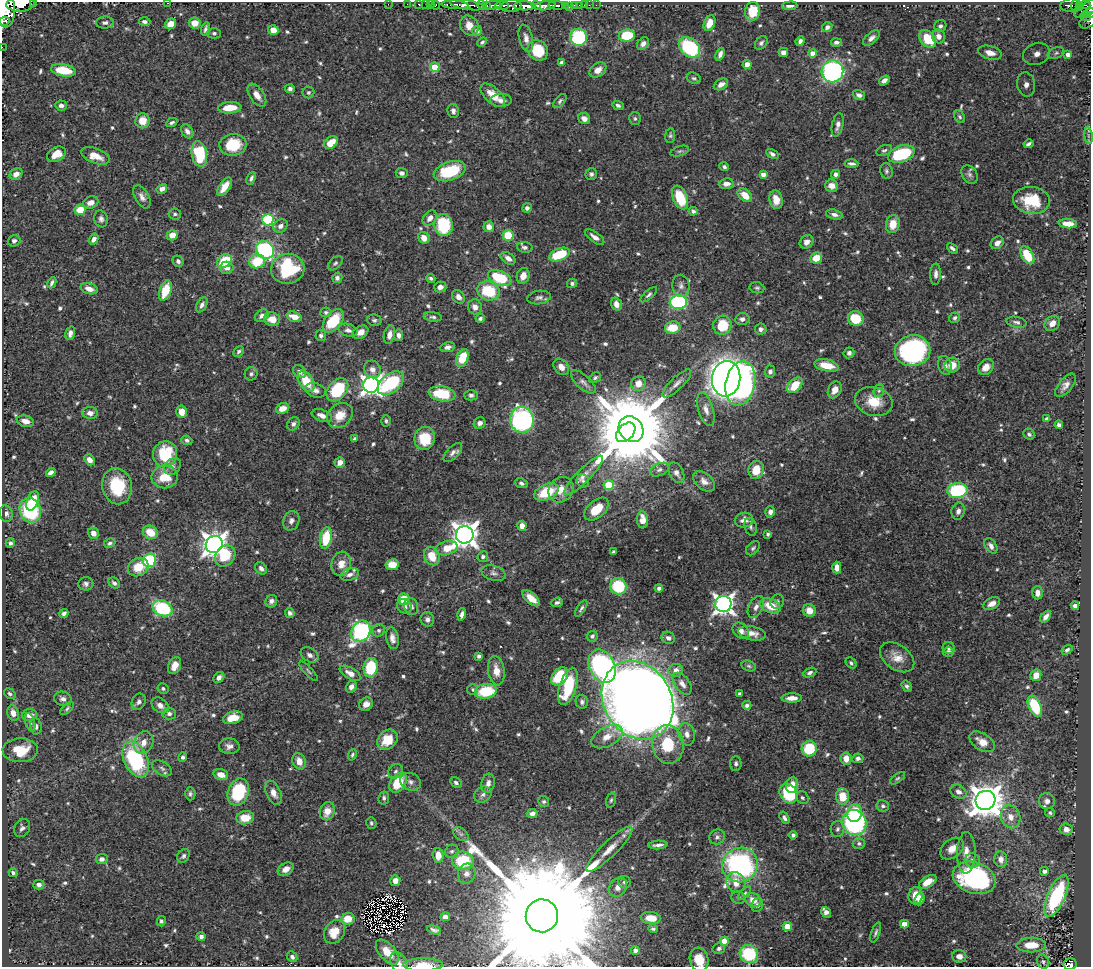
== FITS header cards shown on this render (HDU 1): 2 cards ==
NAXIS1  =                 1089
NAXIS2  =                  965

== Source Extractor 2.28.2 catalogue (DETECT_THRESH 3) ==
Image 1089 x 965 px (HDU 1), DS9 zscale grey, 1 PNG px = 1 image px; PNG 1093 x 969 px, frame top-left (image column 1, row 965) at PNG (2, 2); each listed source drawn as its Kron ellipse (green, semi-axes under 4 px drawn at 4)
Background 0.46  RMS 0.0084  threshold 0.0252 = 3 sigma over >= 5 px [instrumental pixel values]
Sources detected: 709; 3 with non-positive FLUX_AUTO (blend fragments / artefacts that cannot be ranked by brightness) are neither listed nor drawn; of the other 706, the 500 brightest by FLUX_AUTO listed and drawn (206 fainter detections omitted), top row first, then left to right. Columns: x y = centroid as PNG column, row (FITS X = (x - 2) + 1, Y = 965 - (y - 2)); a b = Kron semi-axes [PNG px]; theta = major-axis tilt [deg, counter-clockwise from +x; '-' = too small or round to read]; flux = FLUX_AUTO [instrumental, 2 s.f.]
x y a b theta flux
34 3 3 2 - 41
167 3 2 2 - 1.1
20 4 14 8 4 1100
388 4 2 2 - 4.6
407 4 2 2 - 5.7
419 4 3 3 - 17
425 4 2 2 - 5.6
431 4 2 2 - 7.4
436 5 4 3 - 21
455 5 14 4 -4 530
467 5 17 4 -9 500
482 5 5 3 - 43
492 5 8 3 9 200
502 5 7 3 -4 110
536 5 5 3 - 120
557 5 8 3 -5 100
565 5 3 2 - 34
574 5 4 2 - 18
579 5 2 2 - 4.6
584 5 2 2 - 4.2
589 5 2 2 - 2.4
596 5 2 2 - 4.6
1069 5 9 6 11 91
1085 5 5 2 - 48
486 6 4 3 - 48
511 6 10 6 6 220
525 6 11 4 -2 630
545 6 11 4 6 380
790 6 8 4 4 2.7
1075 6 6 3 81 79
1079 6 4 3 - 58
569 7 2 2 - 25
1089 8 16 6 29 270
5 9 18 10 -89 2400
753 11 9 7 80 15
1089 13 8 3 16 53
1087 16 4 3 - 55
1088 20 10 6 40 110
4 21 6 3 6 140
145 22 6 4 -3 1.7
105 23 9 6 2 1.8
195 23 6 5 - 6.2
709 23 8 5 67 8.9
171 24 6 5 - 6.3
469 25 10 9 - 7.1
940 26 6 5 - 1.9
827 27 5 4 - 1.9
205 29 7 3 73 1.4
273 30 5 5 - 7.3
477 31 5 5 - 2.6
214 33 7 5 0 1.2
627 35 8 6 6 25
939 36 7 6 - 3.7
579 37 8 8 - 47
526 38 14 7 -76 3.5
871 38 10 5 40 2.5
928 39 10 7 -48 20
800 41 5 4 - 1.9
482 42 6 4 44 1.3
836 42 5 4 - 1.8
761 43 7 5 51 1.5
643 44 7 5 46 2.7
2 47 2 2 - 4.6
689 47 12 8 -42 43
538 50 11 9 -47 16
783 52 5 4 - 3
813 53 4 4 - 6.5
990 53 12 6 -15 5
1056 53 8 5 23 1.3
720 54 6 4 68 2.3
1036 54 14 11 22 9.1
1068 55 4 3 - 1.9
561 63 4 3 - 1.7
747 65 4 4 - 7.3
435 67 5 4 - 19
63 70 12 6 -9 13
598 70 9 6 35 4.6
832 71 11 10 - 100
694 78 7 5 -24 1.2
884 80 6 4 36 2.5
721 84 8 5 30 3
1026 84 12 9 -82 6.9
290 89 5 4 - 1.5
308 93 6 6 - 1.3
257 95 13 7 -55 5
493 95 15 7 -42 8.1
859 95 6 4 -19 2.1
501 100 10 6 1 2.7
560 101 8 4 50 1.3
61 105 6 5 - 2.1
618 105 6 4 -24 1.5
230 108 12 5 4 10
453 111 7 5 -79 2
960 117 7 5 -58 1.1
635 118 6 6 - 1.1
584 119 6 5 - 3.3
143 121 7 7 - 7.5
172 122 6 3 27 1.3
838 125 12 5 78 2.8
187 131 8 5 -57 2.4
670 135 7 5 84 1.1
1088 136 8 4 -82 1.1
331 143 7 5 37 11
1028 144 5 3 - 1.4
233 145 13 11 6 20
884 150 8 5 21 1.3
680 151 10 5 17 1.2
56 154 10 7 27 8.1
199 154 13 7 -80 36
772 154 7 4 -33 1.7
901 154 14 8 18 41
96 156 15 7 -21 8.1
851 164 7 3 -3 1.7
724 167 5 4 - 1.2
450 171 16 9 18 29
886 171 8 6 -77 1.4
402 173 6 5 - 2.3
16 174 7 5 31 4
591 174 6 5 - 1.6
763 174 4 4 - 2.5
836 174 4 4 - 2
970 174 10 7 -58 2.1
251 178 7 4 65 1.4
726 184 7 5 5 3.3
832 186 6 6 - 4.7
225 187 10 5 57 7.1
162 189 5 4 - 3
745 195 8 5 -40 8
142 197 12 7 -60 3.1
680 198 12 7 -67 22
776 200 9 6 -80 6.7
1031 200 18 13 -8 23
91 203 8 6 22 4.4
527 208 5 5 - 2.3
80 210 6 5 - 13
693 211 4 4 - 1.5
175 214 6 5 - 1.3
834 214 9 4 -15 2.2
430 218 8 6 49 3.9
101 219 8 6 -75 2
268 220 6 5 - 66
893 224 9 7 79 8.8
1068 224 9 4 -5 7.2
443 225 11 9 -81 31
281 226 7 6 - 2.7
489 227 5 5 - 3.7
172 235 5 5 - 5.3
508 235 5 5 - 18
595 237 11 5 -36 3.3
424 238 6 5 - 6
94 239 6 4 55 2.8
14 241 6 5 - 1.9
807 242 7 6 - 3.8
997 243 7 5 41 3.6
525 247 8 5 -7 2.1
952 248 6 3 -42 1.5
265 250 9 8 - 78
559 255 11 6 21 24
1027 255 10 6 -59 18
508 258 8 5 -34 2.9
816 258 6 5 - 9.5
178 261 6 5 - 1.9
224 261 8 6 40 21
257 262 8 6 17 20
335 263 9 5 44 1.2
227 268 7 6 - 3.7
288 269 17 15 7 44
936 274 10 5 88 2.7
523 276 8 6 70 5.1
337 278 5 5 - 1.6
431 278 5 4 - 1.1
500 278 12 7 -22 30
52 283 6 3 63 1.6
572 283 5 4 - 1.3
681 286 11 8 -80 2.9
440 287 6 5 - 3
757 288 7 5 -8 1.2
89 289 9 5 -16 4.6
165 291 10 6 70 16
488 291 11 9 -17 26
649 295 10 4 41 1.4
458 297 7 5 -50 3.1
539 297 12 6 8 2.3
678 302 8 7 - 83
616 304 6 5 - 4.1
202 305 8 5 60 2
475 307 8 7 - 3.6
326 312 5 5 - 1.2
262 316 7 5 37 2.5
294 317 8 5 -18 6.5
433 317 9 4 -5 1.4
480 318 4 4 - 1.4
856 318 8 7 - 18
955 318 5 5 - 1.4
272 319 8 6 -12 6
742 319 7 6 - 2.1
374 320 7 5 -14 1.4
333 321 13 8 50 22
1017 322 10 5 -12 1.7
1052 323 8 6 42 5
722 325 10 9 - 19
673 328 8 6 10 13
761 329 6 5 - 1.9
348 330 10 6 -17 2.5
360 332 8 6 30 3.8
70 333 7 4 75 2.5
389 335 9 5 76 3.6
399 335 6 4 -82 2.4
321 336 5 5 - 1.7
447 347 7 5 9 2
238 351 6 5 - 1.2
912 351 18 15 10 99
849 353 5 5 - 1.7
462 358 9 5 68 19
826 365 12 6 -12 12
945 365 10 6 -75 2.9
952 365 8 7 - 8
561 367 9 7 -50 4.2
986 367 9 7 45 5.8
372 369 9 8 - 3.4
770 371 6 5 - 2
300 372 7 5 -43 2.1
251 374 7 6 - 1.4
595 378 6 5 - 1.2
726 379 18 14 83 490
306 381 12 7 -59 17
583 382 15 7 -42 2.8
391 383 15 9 38 54
677 383 19 6 44 3.6
740 383 22 14 79 260
638 384 7 7 - 6.6
371 385 8 7 - 310
795 385 9 6 44 14
1066 385 14 6 51 3.8
316 390 10 7 -16 2.8
337 390 13 9 49 34
835 390 9 6 62 5.1
879 391 6 5 - 1.2
442 394 13 7 -11 23
471 395 7 5 -1 1.8
874 402 19 14 -15 14
282 408 7 5 21 6.8
706 409 17 7 -74 4.3
182 412 6 5 - 5.6
90 413 8 6 -1 3.1
340 415 14 11 40 9.3
322 416 10 5 -21 3.8
1047 419 4 3 - 1.6
522 420 13 12 - 110
25 421 9 5 -14 4.4
386 421 6 5 - 1.2
480 423 6 5 - 2.3
293 424 7 5 53 2.1
1059 425 4 4 - 1.8
631 429 13 11 -55 8200
626 432 11 7 46 2500
1029 434 6 5 - 1.2
425 438 11 10 - 17
354 439 4 3 - 1.1
187 440 5 4 - 1.3
453 452 12 6 47 2.4
165 454 13 12 - 29
89 460 6 4 -50 3.8
340 462 5 5 - 3.7
173 467 9 7 46 2.3
660 470 10 6 22 2.2
756 470 9 7 77 10
51 472 5 4 - 2.7
676 473 11 7 -63 3
584 475 27 7 45 5.9
165 477 13 11 0 14
583 481 7 6 - 1.3
704 481 12 8 -41 3.8
521 483 6 4 -23 1.5
609 485 5 5 - 30
117 486 18 14 -79 26
561 490 13 11 50 7.8
957 491 10 7 7 57
546 492 13 8 24 19
33 501 10 5 70 12
597 509 14 8 41 13
30 510 13 10 -68 53
958 511 8 6 77 2.6
770 512 5 4 - 2.6
6 513 8 6 -81 2.2
642 520 8 5 -86 5.9
744 520 9 7 9 3.9
291 521 10 8 69 2.5
522 526 5 4 - 4.3
751 527 9 6 -75 1.8
150 532 8 6 -33 12
93 533 6 5 - 4
768 534 4 3 - 1.2
465 535 9 8 - 640
326 538 11 6 79 22
10 543 4 4 - 1.3
110 543 6 4 28 1.3
214 544 9 8 - 550
991 546 8 5 -57 2.7
447 548 11 7 16 9.1
753 548 8 5 45 1.4
613 552 4 3 - 1.2
225 556 11 9 47 23
432 556 9 7 -67 10
483 557 5 5 - 1.7
150 560 7 6 - 42
341 564 12 9 76 6.6
392 565 7 5 10 7.7
138 567 10 9 - 12
261 568 7 5 -52 2.3
837 568 6 4 -88 3.8
494 573 12 7 -18 2.3
350 574 9 6 15 2.6
114 583 6 5 - 1.9
86 584 7 6 - 1.9
618 586 8 8 - 28
659 588 4 4 - 1.8
1037 593 6 5 - 3.4
531 598 10 5 -42 6.1
404 599 6 5 - 16
271 601 6 5 - 2.2
557 602 6 4 23 1.5
777 602 7 6 - 1.4
723 604 8 8 - 310
992 604 9 5 29 3.9
404 606 8 6 -37 2.9
771 606 11 7 -23 12
1075 606 4 4 - 2
411 607 8 7 - 2.3
756 607 12 7 64 3.1
162 608 10 7 -23 45
581 608 9 4 58 1.4
809 611 7 6 - 5.5
64 613 5 4 - 1.6
290 613 5 4 - 1.7
462 614 6 4 74 2.2
1046 617 7 4 51 2.6
427 619 7 6 - 2
379 630 6 6 - 1.5
361 631 11 9 60 120
741 631 9 7 -44 3.3
752 633 14 7 -11 4.5
592 636 6 5 - 1.4
392 638 11 6 -79 3.2
668 638 7 6 - 2.3
949 648 6 6 - 1.8
1067 650 6 4 33 1.2
948 652 6 5 - 1.7
310 655 10 6 -35 2.5
479 656 4 4 - 1.5
897 657 19 12 -35 7.5
851 663 6 4 -48 1.2
175 665 9 6 67 5.8
602 666 17 12 -64 140
749 666 7 5 -17 1.2
371 668 10 7 83 30
676 670 7 6 - 4.2
308 671 12 3 -46 1.1
496 671 14 8 -82 7.2
350 673 11 5 -30 4.7
810 673 7 4 24 1.6
1036 675 6 5 - 5.5
560 676 10 7 50 29
219 677 6 5 - 2.7
682 684 12 7 -53 3.8
568 686 19 8 72 34
907 686 6 4 -59 1.4
351 687 6 5 - 2.8
163 689 6 5 - 1.2
473 690 5 5 - 1.2
486 691 11 7 9 25
10 694 6 4 -34 1.2
740 694 4 3 - 1.2
792 698 10 4 0 4.4
63 699 9 7 -18 2.4
637 700 41 34 -58 1300
139 702 8 6 61 2.1
582 702 7 6 - 1.8
366 704 7 6 - 3.9
160 705 9 7 -38 2.7
747 705 4 4 - 1.8
1035 706 11 6 -65 32
67 708 8 4 43 1.1
13 713 7 5 -72 4.3
169 714 7 6 - 1.8
29 715 7 6 - 4.4
233 718 10 6 15 8.5
30 722 9 4 -72 1.3
36 727 8 5 -82 1.9
687 734 11 8 -76 3.7
607 737 17 9 28 6.6
387 740 11 9 47 13
982 742 14 8 -33 7.2
144 743 11 9 64 5.2
668 745 19 15 -82 24
229 746 10 8 -3 2.9
809 749 8 7 - 24
20 750 17 12 2 18
352 755 6 4 70 1.1
183 757 4 4 - 1.5
858 758 5 5 - 1.8
136 759 19 11 -65 59
846 759 6 5 - 5.5
299 761 8 6 -67 5.1
736 764 7 5 88 1.4
162 768 11 6 -31 2.3
396 771 8 6 43 1.6
221 775 7 5 -17 6
897 778 9 4 35 1.1
410 782 11 8 -23 2.6
398 783 11 7 56 17
456 783 6 4 -30 1.5
488 783 10 6 78 2.9
792 785 8 6 82 6.3
238 792 14 10 69 39
958 792 8 6 -33 2.9
273 793 13 7 -66 4.9
789 793 10 8 -53 32
190 794 6 5 - 1.3
483 794 9 7 32 2.6
842 797 8 6 -84 12
384 798 7 5 80 1.4
802 798 7 6 - 1.5
611 800 7 4 74 1.1
985 800 10 9 - 1100
544 801 6 5 - 1.3
1047 801 8 8 - 3
883 806 6 5 - 1.6
327 811 9 7 70 7.2
854 813 9 7 74 20
1050 813 5 4 - 1.1
532 814 5 4 - 2.6
1011 817 12 9 -69 6.2
245 818 9 6 8 10
784 818 7 4 -57 1.8
371 823 6 5 - 1.1
854 823 13 11 -52 110
22 828 9 7 61 2.2
837 829 8 7 - 1.9
1066 829 6 5 - 3.7
461 834 9 5 -35 1.7
793 835 4 4 - 1.5
717 837 8 7 - 1.9
859 843 6 5 - 1.7
658 845 9 3 4 2.4
609 849 31 7 44 9.4
952 849 13 9 39 6.5
452 851 7 6 - 1.4
966 853 20 9 88 6.5
438 855 7 5 -86 7.3
183 856 7 5 55 1.6
102 859 6 5 - 2.7
1001 859 8 6 -83 4.3
972 860 7 7 - 2.5
463 861 11 9 -3 27
740 865 18 17 - 120
286 869 8 6 30 3.3
1044 871 4 4 - 2.5
13 873 4 3 - 1.3
467 874 10 8 76 3.9
974 878 22 15 -18 94
395 881 5 5 - 3.8
624 882 6 6 - 1.6
736 882 10 9 - 7.5
928 882 10 5 33 9
39 885 5 5 - 2
618 887 11 8 49 4.2
745 893 8 4 48 1.1
916 896 8 7 - 8.1
1056 896 22 8 66 61
738 898 7 6 - 1.2
919 899 6 4 71 3.8
753 900 8 6 -25 5.6
757 905 7 5 70 1.6
826 912 6 4 -50 3.2
542 916 16 16 - 40000
445 917 5 4 - 2.8
651 918 10 6 -5 9.8
348 919 6 6 - 9.8
161 921 5 4 - 1.3
904 924 4 4 - 7.3
787 926 4 4 - 11
653 929 5 4 - 1.2
434 930 7 3 -17 1.6
334 932 12 9 57 9.5
876 933 10 4 69 1.3
201 937 4 4 - 2.2
724 941 5 4 - 13
1031 945 15 7 1 11
719 948 6 5 - 1.6
635 950 4 4 - 2
387 952 15 8 -48 8.4
749 954 9 8 - 33
959 956 7 6 - 3.2
292 957 6 4 -47 1.7
699 959 12 9 -75 11
1043 962 7 6 - 1.4
399 963 12 8 -64 2.5
1070 964 6 6 - 76
423 965 20 6 1 7.9
At the frame edge (FLAGS 8, measured only in part): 14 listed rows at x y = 34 3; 167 3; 20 4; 1089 8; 5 9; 1089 13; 1088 20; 4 21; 2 47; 542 916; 699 959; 399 963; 1070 964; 423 965
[206 fainter detections neither listed nor drawn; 3 non-positive-flux detections neither listed nor drawn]